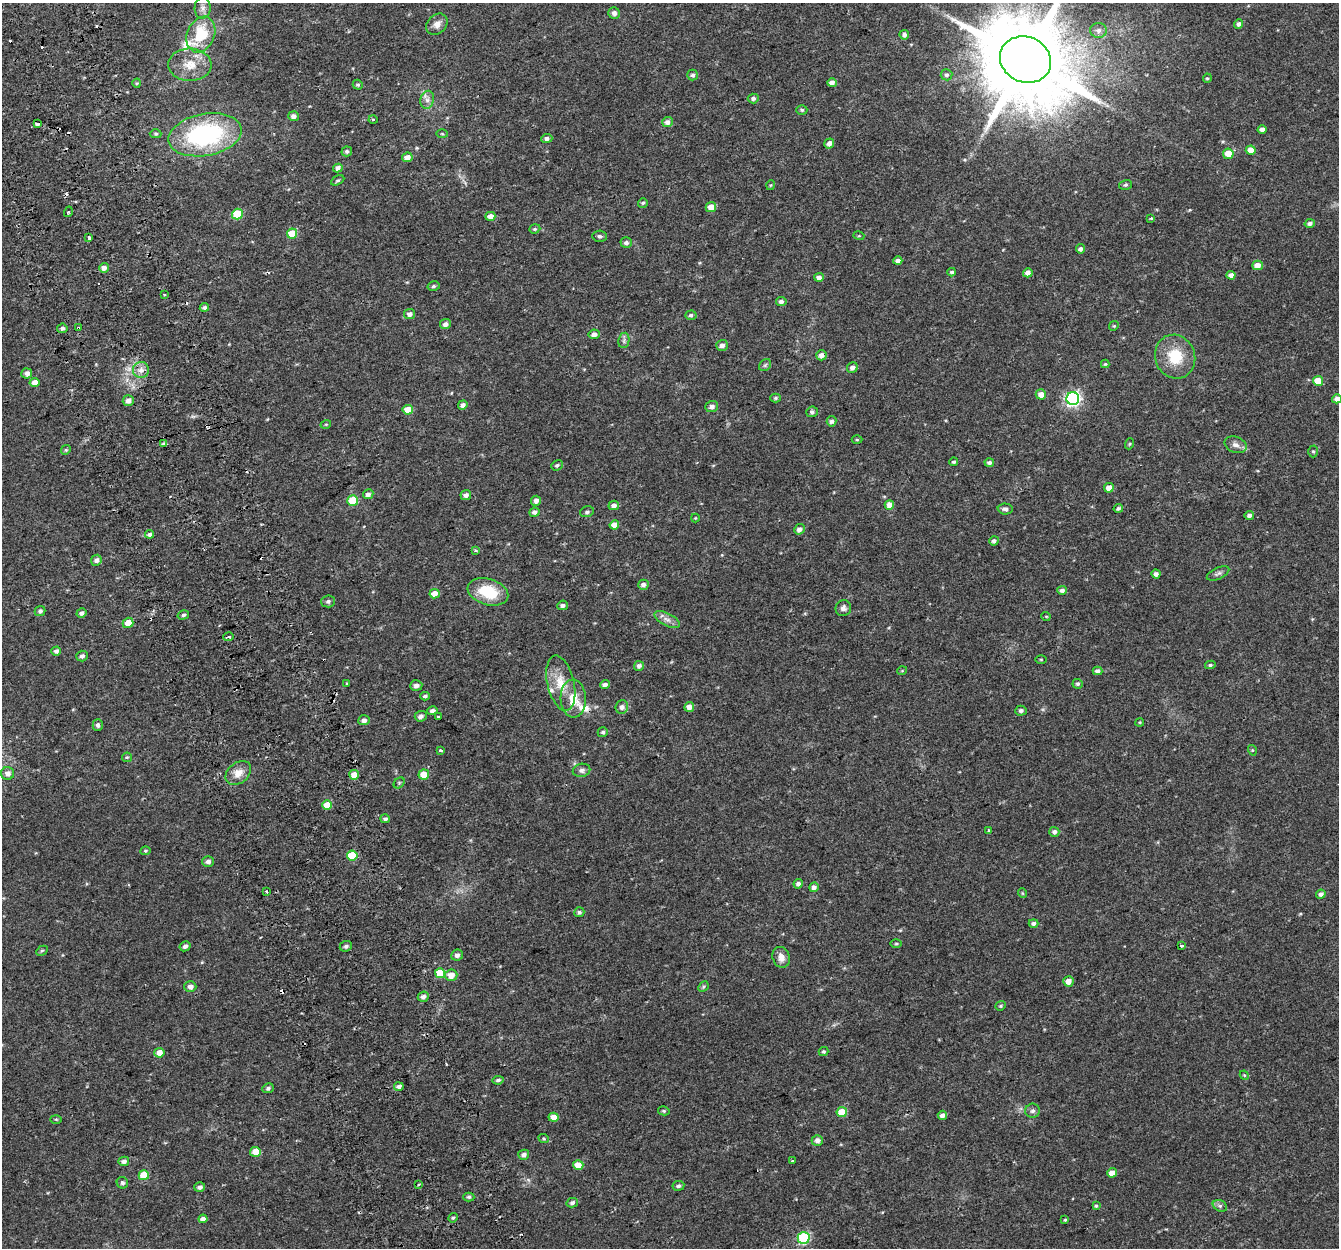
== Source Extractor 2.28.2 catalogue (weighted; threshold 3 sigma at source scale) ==
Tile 11 of 4 x 4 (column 3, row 3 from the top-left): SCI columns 2729-4065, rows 1329-2574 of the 5459 x 5201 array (HDU 1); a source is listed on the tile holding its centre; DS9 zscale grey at full resolution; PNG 1341 x 1250 px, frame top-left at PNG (2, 3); each listed source drawn as its Kron ellipse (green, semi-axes under 4 px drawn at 4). Shown black and unused: <1% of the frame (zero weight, under 2 of 3 exposures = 3% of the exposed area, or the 3 px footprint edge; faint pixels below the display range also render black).
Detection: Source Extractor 2.28.2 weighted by HDU 2 'WHT'; one run over the whole footprint, this tile lists its part. Background 0.0422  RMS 0.0052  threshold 0.0233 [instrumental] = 3 sigma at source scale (4.5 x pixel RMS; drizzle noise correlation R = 1.50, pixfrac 1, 0.0396/0.0396 arcsec/px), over >= 5 px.
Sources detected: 250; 19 cosmic-ray / hot-pixel residue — neither listed nor drawn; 3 inside a brighter listed object's ellipse — not listed separately; the other 228 listed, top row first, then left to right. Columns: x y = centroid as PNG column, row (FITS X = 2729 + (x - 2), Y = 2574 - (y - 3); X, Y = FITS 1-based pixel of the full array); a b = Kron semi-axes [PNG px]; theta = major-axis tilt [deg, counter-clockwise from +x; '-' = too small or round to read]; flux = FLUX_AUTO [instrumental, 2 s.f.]
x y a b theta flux
203 8 10 8 89 2.6
614 13 6 5 - 1.9
437 24 12 9 44 3.4
1238 24 5 4 - 1.6
1098 30 8 7 - 2.4
201 34 18 13 67 19
904 35 5 5 - 1.6
1025 60 26 22 -24 9000
190 65 22 16 0 9.7
692 75 5 5 - 1.4
946 75 6 5 - 1.2
1207 78 5 4 - 0.65
137 83 4 4 - 0.57
832 83 4 4 - 2.6
358 85 5 4 - 0.85
753 98 5 5 - 1.5
427 100 9 6 76 2.3
802 110 5 4 - 0.85
293 116 5 5 - 2.3
373 119 4 3 - 0.52
667 122 5 5 - 2.2
37 124 3 3 - 6.5
1262 129 4 4 - 2.2
156 134 6 4 1 0.73
442 134 6 4 -2 0.59
205 135 37 21 10 71
547 138 5 4 - 1.9
829 143 5 4 - 2.4
1251 150 5 4 - 5.7
347 151 5 5 - 1.2
1228 154 5 5 - 7.1
407 157 5 4 - 3.7
338 168 5 4 - 2.3
338 180 7 4 28 0.84
771 185 5 3 - 0.43
1125 185 6 5 - 0.87
643 203 5 4 - 0.8
711 207 5 5 - 4.8
68 212 5 3 - 0.65
237 214 5 5 - 18
490 216 5 4 - 4.4
1151 218 4 4 - 0.48
1310 223 5 4 - 1.6
535 229 5 4 - 0.8
292 234 5 5 - 13
600 236 7 5 -5 1.3
859 236 5 3 - 0.5
89 238 4 3 - 3.4
626 243 6 5 - 1.5
1080 249 4 4 - 1.4
898 261 4 4 - 2.2
1257 265 5 5 - 4
104 268 5 4 - 2.6
952 272 4 3 - 0.9
1028 273 5 4 - 2.7
1231 275 4 4 - 2.4
819 277 5 4 - 2
434 286 6 4 15 0.95
164 294 3 3 - 1.1
781 302 5 5 - 1.8
204 307 5 4 - 1.3
410 314 5 5 - 2.1
691 315 6 4 4 1.1
445 324 5 5 - 2.1
1114 326 5 4 - 0.62
62 328 5 4 - 1.3
78 328 3 3 - 1.2
594 334 5 5 - 2.1
624 340 8 5 80 1.4
722 345 6 5 - 2.1
821 355 5 5 - 2.6
1175 357 22 20 -68 17
1105 364 4 4 - 0.6
765 365 7 5 44 0.98
852 368 6 5 - 2.2
141 370 8 8 - 2.9
27 373 5 5 - 2.2
1318 381 5 5 - 8.3
34 383 5 4 - 4.5
1041 394 5 5 - 3.7
776 398 5 4 - 0.9
1073 398 6 6 - 120
1337 399 5 4 - 2.4
128 401 5 5 - 2.5
463 405 5 4 - 2.1
712 406 6 5 - 2
408 410 5 5 - 8.6
812 412 6 5 - 1.3
832 421 5 5 - 1.7
326 424 5 3 - 0.46
857 440 5 3 - 0.55
164 444 3 3 - 3.2
1129 444 6 3 70 0.55
1236 445 11 8 -21 2.7
66 450 5 4 - 0.66
1313 451 6 5 - 0.75
954 462 4 4 - 0.81
989 462 5 4 - 1.4
557 465 6 5 - 1
1109 488 5 4 - 5.2
368 494 5 4 - 1.7
466 495 5 5 - 2
353 500 5 5 - 18
536 501 5 5 - 2.1
614 505 5 4 - 2.3
889 505 5 4 - 5
1118 508 5 4 - 1
1005 509 7 5 -2 1.7
534 512 5 4 - 1.7
587 512 7 5 18 1.2
1249 515 5 4 - 1.5
695 518 4 4 - 0.47
614 525 5 4 - 5
799 529 5 5 - 2.1
150 534 4 4 - 1.8
994 541 5 4 - 1.4
476 550 3 3 - 1
96 560 5 5 - 2
1218 573 12 5 24 1.5
1156 574 4 4 - 1.9
643 585 5 5 - 1.9
1062 590 5 4 - 1.4
488 592 21 13 -17 17
435 594 5 4 - 5.1
328 601 7 6 - 1.3
563 605 5 4 - 1.5
843 608 8 7 - 1.8
40 611 5 4 - 1.4
81 613 5 4 - 1.7
183 615 6 4 16 1.2
1046 616 5 3 - 0.45
667 619 14 6 -27 2.8
128 623 5 5 - 5.2
228 637 5 3 - 4.3
56 651 5 4 - 1.7
82 656 5 5 - 1.5
1041 659 5 3 - 0.53
1210 665 5 4 - 0.92
639 666 5 5 - 1.7
902 671 5 3 - 0.4
1098 671 5 4 - 2.1
346 683 3 3 - 0.57
561 683 28 13 -77 10
605 684 5 4 - 1.8
1078 684 5 5 - 1
416 685 6 5 - 1.9
425 696 5 4 - 1.1
573 699 19 13 -87 11
622 707 7 6 - 2.1
689 707 5 5 - 4.1
432 711 5 4 - 1.5
1021 711 5 5 - 1.4
421 716 6 5 - 2
438 717 3 2 - 0.62
364 720 6 5 - 2
1140 722 4 3 - 0.47
98 725 6 5 - 1.6
603 732 5 4 - 0.97
441 750 4 3 - 2.1
1252 750 5 3 - 0.54
127 757 5 4 - 0.67
582 770 9 6 12 1.7
8 773 6 6 - 2.7
238 773 14 10 39 5.4
424 774 5 5 - 7.3
354 775 5 5 - 4.9
399 783 6 5 - 0.84
327 805 5 4 - 8.1
385 819 5 4 - 1.5
989 830 3 3 - 0.78
1054 832 5 5 - 1.6
145 851 5 4 - 0.7
352 856 5 5 - 15
208 862 6 5 - 2.2
798 884 5 4 - 1.8
814 887 5 4 - 2.1
266 892 3 3 - 1.2
1022 893 5 3 - 0.45
1321 894 5 4 - 1.9
579 912 5 5 - 1.1
1033 923 5 4 - 1.5
896 944 5 3 - 0.56
185 946 5 5 - 1.8
346 946 6 5 - 1.4
1181 946 4 3 - 1.3
42 951 6 4 29 0.75
457 955 6 5 - 1.8
781 957 11 8 -72 3.7
440 973 5 5 - 13
451 975 6 5 - 5
1068 981 5 5 - 3.8
190 987 6 5 - 2.2
703 987 6 4 46 0.75
423 997 6 5 - 1.8
1001 1006 5 4 - 0.73
824 1052 5 4 - 0.81
159 1053 5 5 - 4.5
1244 1075 5 3 - 0.5
498 1080 5 4 - 1.1
399 1087 5 4 - 1.9
268 1088 6 5 - 1.2
664 1111 6 4 -14 0.74
1032 1111 7 7 - 1.5
842 1112 5 5 - 12
942 1115 5 4 - 2
553 1117 5 4 - 4.8
56 1119 5 3 - 0.59
544 1139 5 3 - 0.66
817 1140 5 5 - 2.4
255 1152 5 5 - 6.9
524 1155 5 5 - 1.9
124 1161 5 4 - 1.9
792 1161 4 3 - 0.99
578 1165 5 5 - 5.5
1112 1173 5 4 - 4
144 1175 5 5 - 12
122 1183 6 5 - 1.2
418 1184 3 3 - 0.67
678 1186 6 5 - 1.2
200 1187 5 5 - 1.8
469 1197 5 4 - 0.91
572 1203 6 4 15 1.5
1096 1206 4 4 - 0.71
1220 1206 7 5 -28 1.4
453 1218 5 4 - 0.74
203 1219 4 4 - 2.4
1065 1220 4 3 - 0.53
804 1238 6 6 - 48
Overlapping masked pixels (flux is a lower limit): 2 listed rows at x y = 78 328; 228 637
Isophote crosses this tile's border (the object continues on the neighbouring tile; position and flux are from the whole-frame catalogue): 2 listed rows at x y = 1025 60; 1337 399